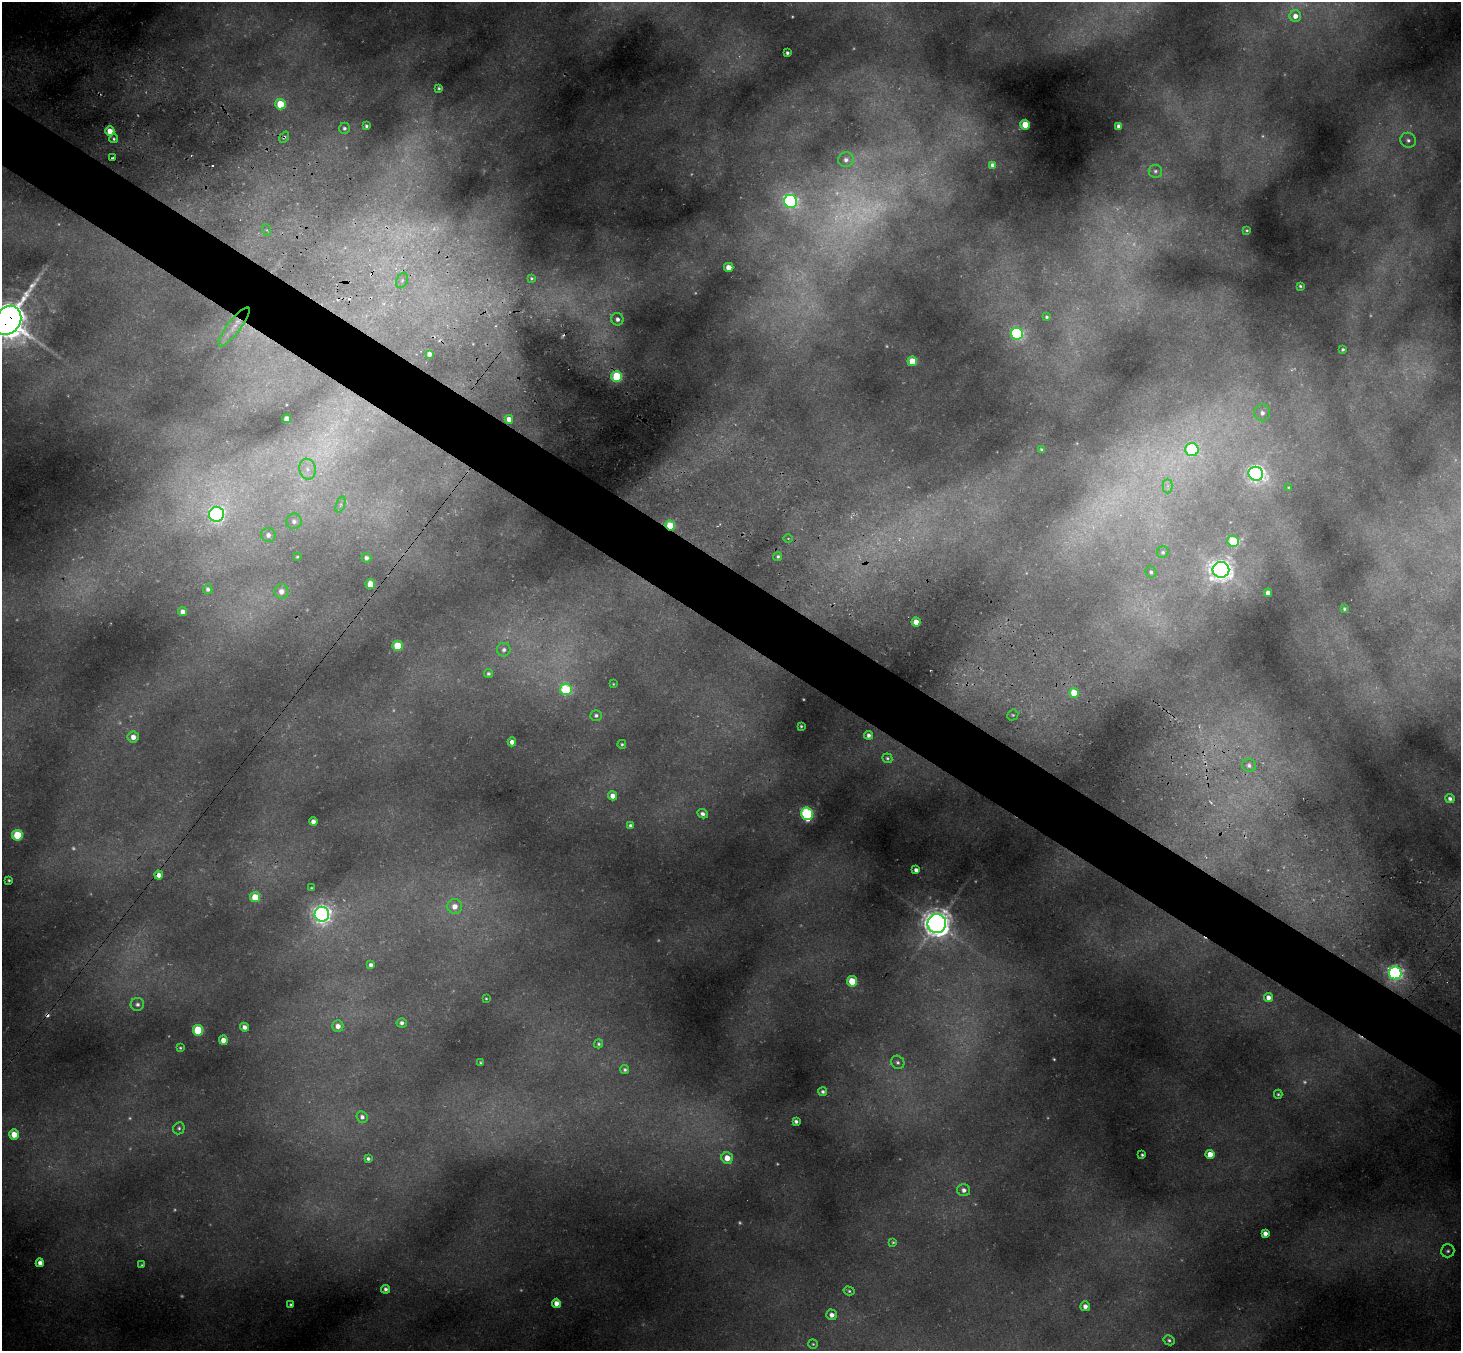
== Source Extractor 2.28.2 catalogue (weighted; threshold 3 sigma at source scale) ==
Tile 11 of 4 x 4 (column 3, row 3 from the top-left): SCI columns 2985-4443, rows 1698-3046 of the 5988 x 6014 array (HDU 1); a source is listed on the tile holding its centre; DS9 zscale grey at full resolution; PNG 1463 x 1353 px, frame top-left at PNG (2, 2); each listed source drawn as its Kron ellipse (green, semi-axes under 4 px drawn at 4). Shown black and unused: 5% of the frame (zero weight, under 3 of 4 exposures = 7% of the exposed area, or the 3 px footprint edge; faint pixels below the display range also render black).
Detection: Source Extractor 2.28.2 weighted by HDU 2 'WHT'; one run over the whole footprint, this tile lists its part. Background 0.355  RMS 0.017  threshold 0.0769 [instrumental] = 3 sigma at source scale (4.5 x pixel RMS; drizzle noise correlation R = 1.50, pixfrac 1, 0.05/0.05 arcsec/px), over >= 5 px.
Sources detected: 159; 23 too faint to see at this stretch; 5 cosmic-ray / hot-pixel residue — neither listed nor drawn; the other 131 listed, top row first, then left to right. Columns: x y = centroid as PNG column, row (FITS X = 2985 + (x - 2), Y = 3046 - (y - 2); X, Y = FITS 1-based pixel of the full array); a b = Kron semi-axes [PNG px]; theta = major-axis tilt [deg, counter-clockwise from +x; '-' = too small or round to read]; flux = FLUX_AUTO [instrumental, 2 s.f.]
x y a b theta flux
1295 16 6 5 - 12
787 53 3 3 - 3.7
439 88 3 3 - 2.9
280 104 5 5 - 66
1025 125 5 4 - 48
366 126 3 3 - 3.1
1119 126 4 4 - 6.9
344 128 6 5 - 4.4
110 131 4 4 - 20
284 137 6 3 52 2.5
114 139 4 4 - 2.5
1408 140 8 7 - 6.4
112 158 3 3 - 3.7
846 160 8 7 - 8.2
993 165 4 4 - 7.6
1155 171 7 6 - 4.9
791 201 7 6 - 370
267 230 6 4 -71 3.2
1247 230 3 3 - 2.1
729 267 5 4 - 17
531 278 4 4 - 2.2
402 280 8 5 63 4.7
1300 286 3 3 - 2.6
1047 317 3 3 - 2.9
617 319 6 6 - 7.9
8 320 15 12 59 5700
234 327 24 6 53 21
1017 334 6 6 - 250
1343 349 3 3 - 2.6
429 354 4 4 - 8.4
912 361 5 5 - 48
617 377 5 5 - 140
1262 413 8 7 - 11
287 419 4 4 - 18
509 419 4 4 - 11
1041 449 3 3 - 2.3
1192 450 6 6 - 140
307 469 10 8 -79 13
1256 474 7 7 - 670
1168 486 7 5 90 5.3
1289 488 3 3 - 2
340 505 8 4 71 3.7
216 514 7 7 - 440
294 521 8 7 - 8.8
670 526 5 4 - 62
268 535 7 7 - 8.9
788 539 4 3 - 1.4
1233 541 5 5 - 110
1163 552 6 5 - 3.4
778 556 4 4 - 3.3
297 557 3 2 - 1.7
366 558 5 5 - 6
1221 570 8 8 - 1300
1151 572 6 5 - 3.6
370 584 5 5 - 32
208 589 5 4 - 4.8
281 591 7 7 - 15
1268 593 4 4 - 10
1344 609 4 3 - 2.7
183 612 4 4 - 10
916 622 4 4 - 20
398 646 5 5 - 64
504 650 7 6 - 5.2
488 673 5 4 - 3.6
613 684 3 3 - 1.4
566 689 6 5 - 160
1074 693 5 5 - 38
596 715 5 5 - 4.3
1013 715 6 5 - 3.2
801 726 3 3 - 1.9
868 735 4 4 - 5.6
133 737 5 5 - 13
512 742 4 4 - 9.7
622 744 4 4 - 2.2
887 758 5 4 - 2.9
1249 765 7 6 - 6.4
613 796 4 4 - 14
1450 798 5 4 - 5.7
702 814 5 4 - 6.2
807 814 6 5 - 260
313 822 4 4 - 10
631 826 4 3 - 5.3
17 835 5 5 - 98
916 870 4 4 - 7.6
159 875 4 4 - 12
9 880 3 3 - 2.2
311 888 3 3 - 1.8
255 897 5 5 - 45
455 906 7 7 - 16
322 914 7 7 - 820
937 923 9 9 - 2300
371 965 4 4 - 6.2
1395 973 6 6 - 500
852 981 5 5 - 63
486 998 3 3 - 1.5
1268 998 4 4 - 11
137 1004 6 6 - 6.1
402 1023 5 4 - 6.3
338 1026 5 5 - 11
244 1027 4 4 - 7.8
198 1030 5 5 - 110
223 1040 4 4 - 15
599 1044 4 4 - 2.9
180 1048 3 3 - 2
898 1062 7 6 - 4.6
481 1063 3 2 - 1.7
625 1069 4 4 - 3.4
823 1092 4 4 - 4.4
1278 1094 4 4 - 2.3
362 1117 6 5 - 6.9
796 1121 4 4 - 5.3
179 1128 6 5 - 3.6
14 1134 5 5 - 31
1210 1154 4 4 - 22
1142 1155 3 3 - 2.7
727 1158 6 5 - 29
368 1159 4 3 - 4.1
964 1190 6 6 - 7.8
1265 1233 4 4 - 10
893 1242 3 3 - 1.9
1448 1251 7 6 - 4.8
40 1263 4 4 - 11
142 1265 4 3 - 1.8
385 1289 4 4 - 5.5
849 1291 5 4 - 3
556 1303 4 4 - 16
291 1305 3 3 - 3.2
1085 1306 5 5 - 10
832 1315 5 5 - 10
1169 1340 5 4 - 3.5
813 1344 5 4 - 2.2
Overlapping masked pixels (flux is a lower limit): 6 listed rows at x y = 284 137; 8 320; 617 377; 670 526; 916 622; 159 875
Isophote crosses this tile's border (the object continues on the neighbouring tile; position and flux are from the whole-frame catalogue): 1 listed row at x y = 8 320